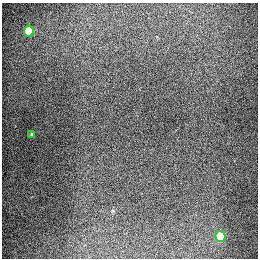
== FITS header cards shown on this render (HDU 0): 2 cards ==
NAXIS1  =                  256
NAXIS2  =                  256

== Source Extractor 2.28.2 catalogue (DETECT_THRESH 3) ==
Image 256 x 256 px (HDU 0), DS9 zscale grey, 1 PNG px = 1 image px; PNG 260 x 260 px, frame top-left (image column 1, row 256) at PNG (2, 3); each listed source drawn as its Kron ellipse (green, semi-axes under 4 px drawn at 4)
Background 1290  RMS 27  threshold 81.2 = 3 sigma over >= 5 px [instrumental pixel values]
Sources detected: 3; all 3 listed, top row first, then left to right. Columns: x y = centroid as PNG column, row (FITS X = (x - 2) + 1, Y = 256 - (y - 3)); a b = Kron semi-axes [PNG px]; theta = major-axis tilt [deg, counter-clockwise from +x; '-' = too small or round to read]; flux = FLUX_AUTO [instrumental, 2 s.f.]
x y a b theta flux
29 31 5 5 - 91000
31 134 3 3 - 2300
220 236 5 5 - 73000